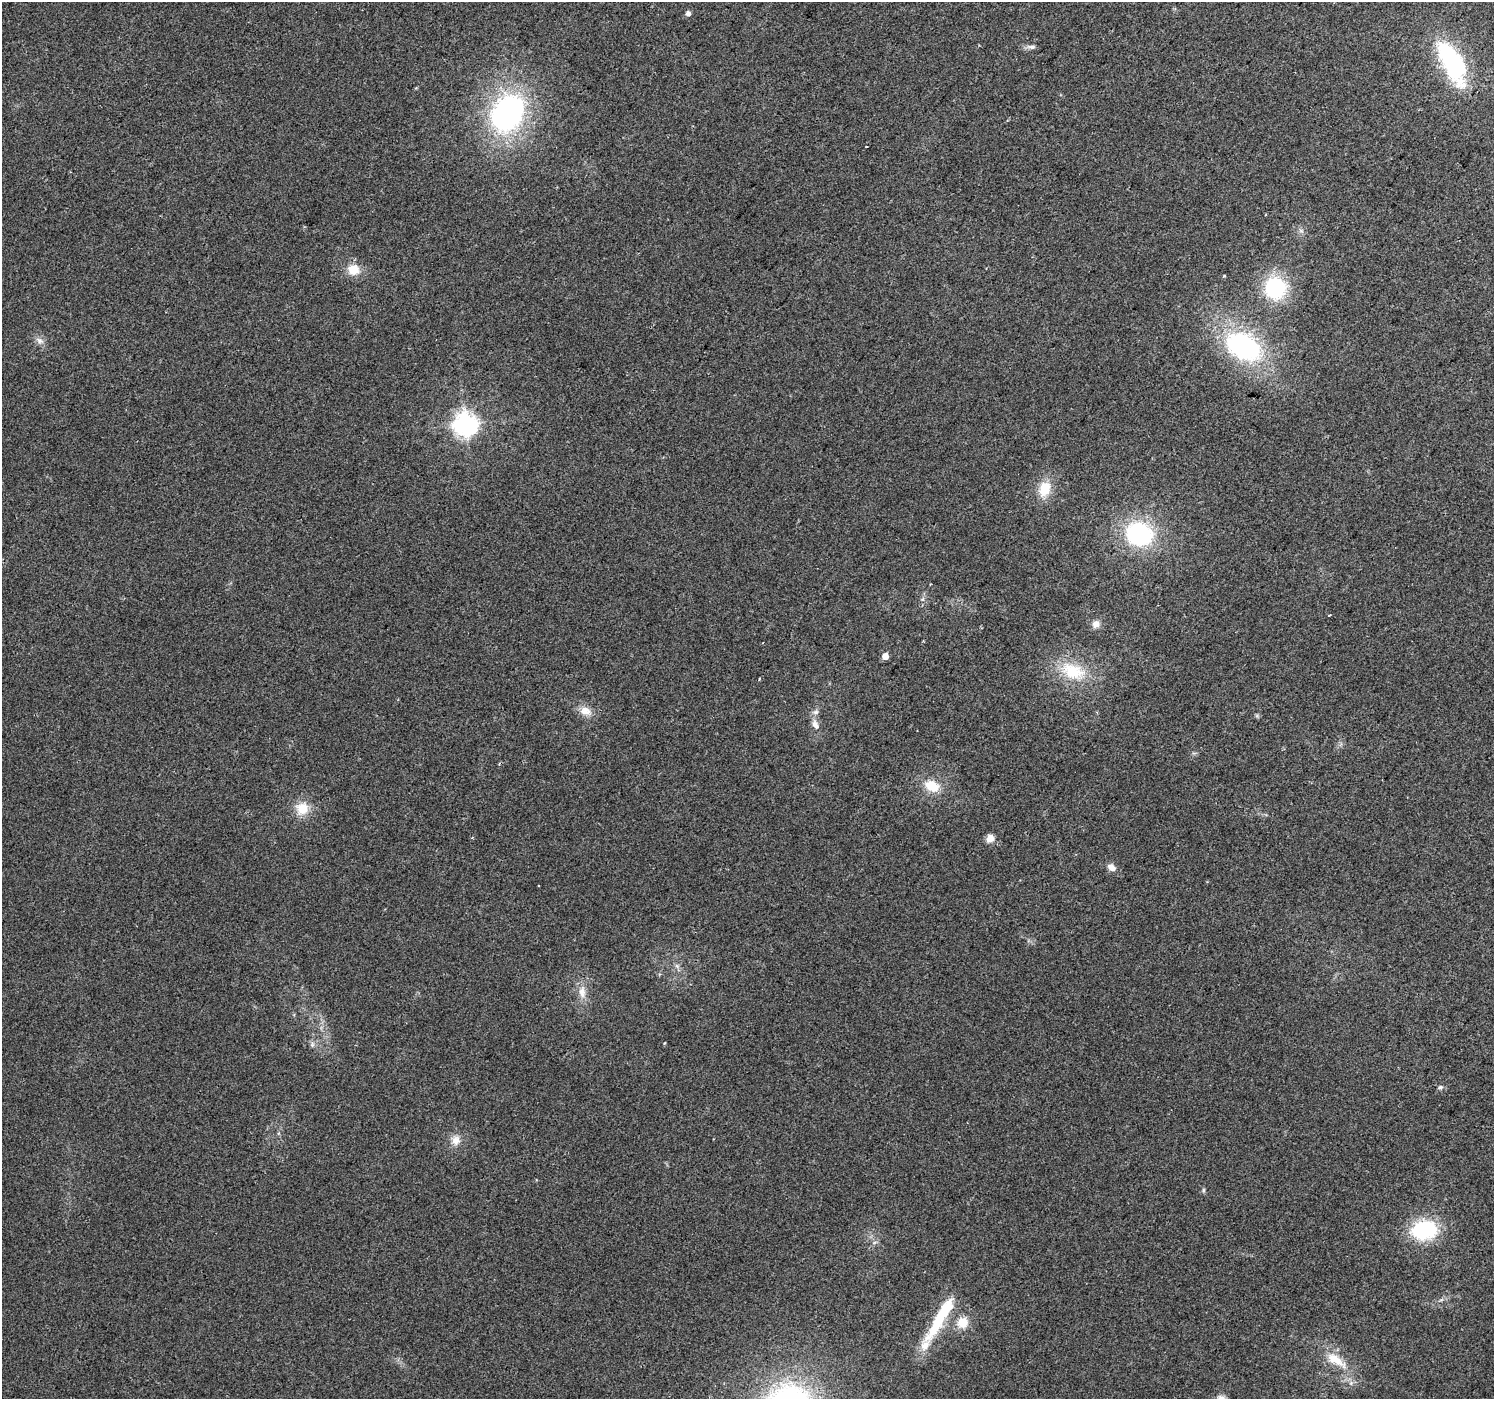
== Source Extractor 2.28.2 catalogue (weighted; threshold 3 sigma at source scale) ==
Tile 10 of 4 x 4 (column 2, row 3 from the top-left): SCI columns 1493-2984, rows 1575-2971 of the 5973 x 6011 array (HDU 1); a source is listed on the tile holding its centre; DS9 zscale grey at full resolution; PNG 1496 x 1401 px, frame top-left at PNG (2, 2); no overlay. Shown black and unused: <1% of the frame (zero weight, under 2 of 3 exposures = <1% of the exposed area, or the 3 px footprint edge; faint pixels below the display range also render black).
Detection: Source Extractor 2.28.2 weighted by HDU 2 'WHT'; one run over the whole footprint, this tile lists its part. Background 0.0867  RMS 0.0092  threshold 0.0416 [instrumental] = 3 sigma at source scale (4.5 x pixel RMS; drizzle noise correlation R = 1.50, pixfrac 1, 0.0396/0.0396 arcsec/px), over >= 5 px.
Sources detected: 39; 1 inside a brighter listed object's ellipse — not listed separately; the other 38 listed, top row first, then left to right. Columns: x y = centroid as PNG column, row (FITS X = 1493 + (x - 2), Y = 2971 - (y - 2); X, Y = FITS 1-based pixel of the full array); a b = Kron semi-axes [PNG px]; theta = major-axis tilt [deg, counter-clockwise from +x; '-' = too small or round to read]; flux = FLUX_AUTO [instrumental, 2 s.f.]
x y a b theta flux
688 13 5 5 - 3.9
1031 47 13 5 -7 3.1
1452 63 59 24 -62 99
507 113 41 31 61 200
866 147 2 2 - 0.7
353 270 13 11 -11 15
1224 276 4 3 - 0.87
1275 288 19 18 - 78
39 340 12 7 -32 4.6
1243 347 36 24 -31 150
465 424 8 8 - 740
1045 489 20 15 68 21
1139 534 28 23 -17 110
1096 624 9 8 - 6
763 643 3 2 - 1.5
885 656 5 4 - 11
1072 671 35 21 -20 41
759 679 4 2 - 0.9
585 711 16 11 -13 10
816 712 8 6 20 2.7
815 724 14 8 -64 6.3
932 786 19 14 -25 19
302 808 17 16 - 17
472 838 4 2 - 0.84
990 838 8 7 - 8.8
1111 867 10 7 -36 6.2
677 966 7 4 -71 2.1
582 992 18 10 -85 9.8
664 1043 4 3 - 0.74
312 1045 7 5 80 2.3
1440 1087 7 5 14 2.3
456 1140 13 11 75 8.6
1203 1190 6 4 89 1.3
1424 1230 25 18 8 73
940 1318 68 12 59 50
962 1323 14 14 - 14
1336 1360 34 12 -34 22
1351 1383 5 5 - 2.1